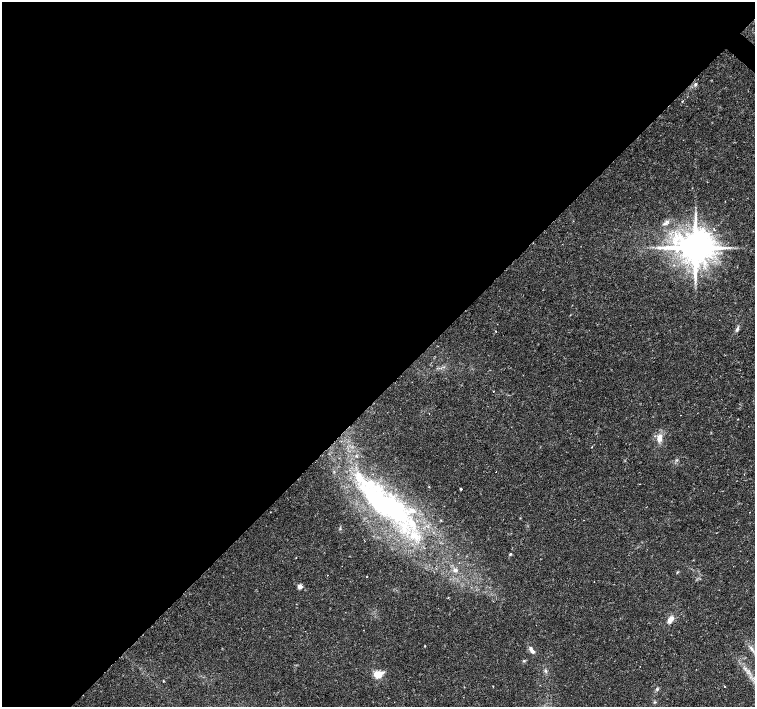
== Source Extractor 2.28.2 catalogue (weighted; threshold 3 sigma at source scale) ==
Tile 5 of 4 x 4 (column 1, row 2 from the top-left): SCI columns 10-1515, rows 3053-4462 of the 6035 x 6035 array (HDU 1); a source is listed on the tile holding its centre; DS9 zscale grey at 2 x 2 block average (1 PNG px = mean of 2 x 2 image px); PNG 757 x 709 px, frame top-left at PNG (2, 2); no overlay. Shown black and unused: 56% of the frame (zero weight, under 2 of 3 exposures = <1% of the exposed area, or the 3 px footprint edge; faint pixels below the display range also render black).
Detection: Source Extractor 2.28.2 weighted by HDU 2 'WHT'; one run over the whole footprint, this tile lists its part. Background 0.0488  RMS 0.0036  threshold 0.0161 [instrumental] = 3 sigma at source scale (4.5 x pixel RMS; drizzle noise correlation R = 1.50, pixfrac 1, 0.0396/0.0396 arcsec/px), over >= 5 px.
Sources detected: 40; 3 cosmic-ray / hot-pixel residue — not listed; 4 inside a brighter listed object's ellipse — not listed separately; the other 33 listed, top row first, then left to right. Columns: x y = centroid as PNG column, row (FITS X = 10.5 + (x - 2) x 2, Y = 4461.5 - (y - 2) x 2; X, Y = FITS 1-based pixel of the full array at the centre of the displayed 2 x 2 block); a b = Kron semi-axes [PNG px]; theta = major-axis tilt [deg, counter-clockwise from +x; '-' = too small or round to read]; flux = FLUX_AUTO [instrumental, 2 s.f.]
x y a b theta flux
695 84 4 3 - 1.5
682 102 2 2 - 1.6
666 223 10 3 30 2.6
659 247 4 3 - 1.2
695 248 9 8 - 2900
729 248 3 2 - 0.83
677 251 2 2 - 32
737 329 7 4 64 2
493 391 2 2 - 1.1
680 415 2 2 - 0.65
738 419 3 2 - 0.34
659 438 8 6 83 6.4
592 447 3 2 - 0.43
356 456 4 2 - 0.63
640 484 2 2 - 0.31
461 489 3 2 - 0.93
385 505 61 20 -34 170
510 554 3 3 - 0.87
296 558 2 2 - 0.58
455 570 6 5 - 2.5
677 572 4 2 - 0.69
594 581 2 2 - 0.33
300 586 3 3 - 12
670 619 8 5 47 5.9
425 646 2 2 - 0.43
751 648 6 3 -69 1.8
532 650 9 4 -58 4
524 661 3 3 - 0.73
546 671 4 3 - 1.1
378 674 9 6 16 11
164 681 3 2 - 0.61
725 686 2 2 - 0.86
657 689 4 3 - 0.91
Diffuse or blended objects may show on this block-average render without a row.